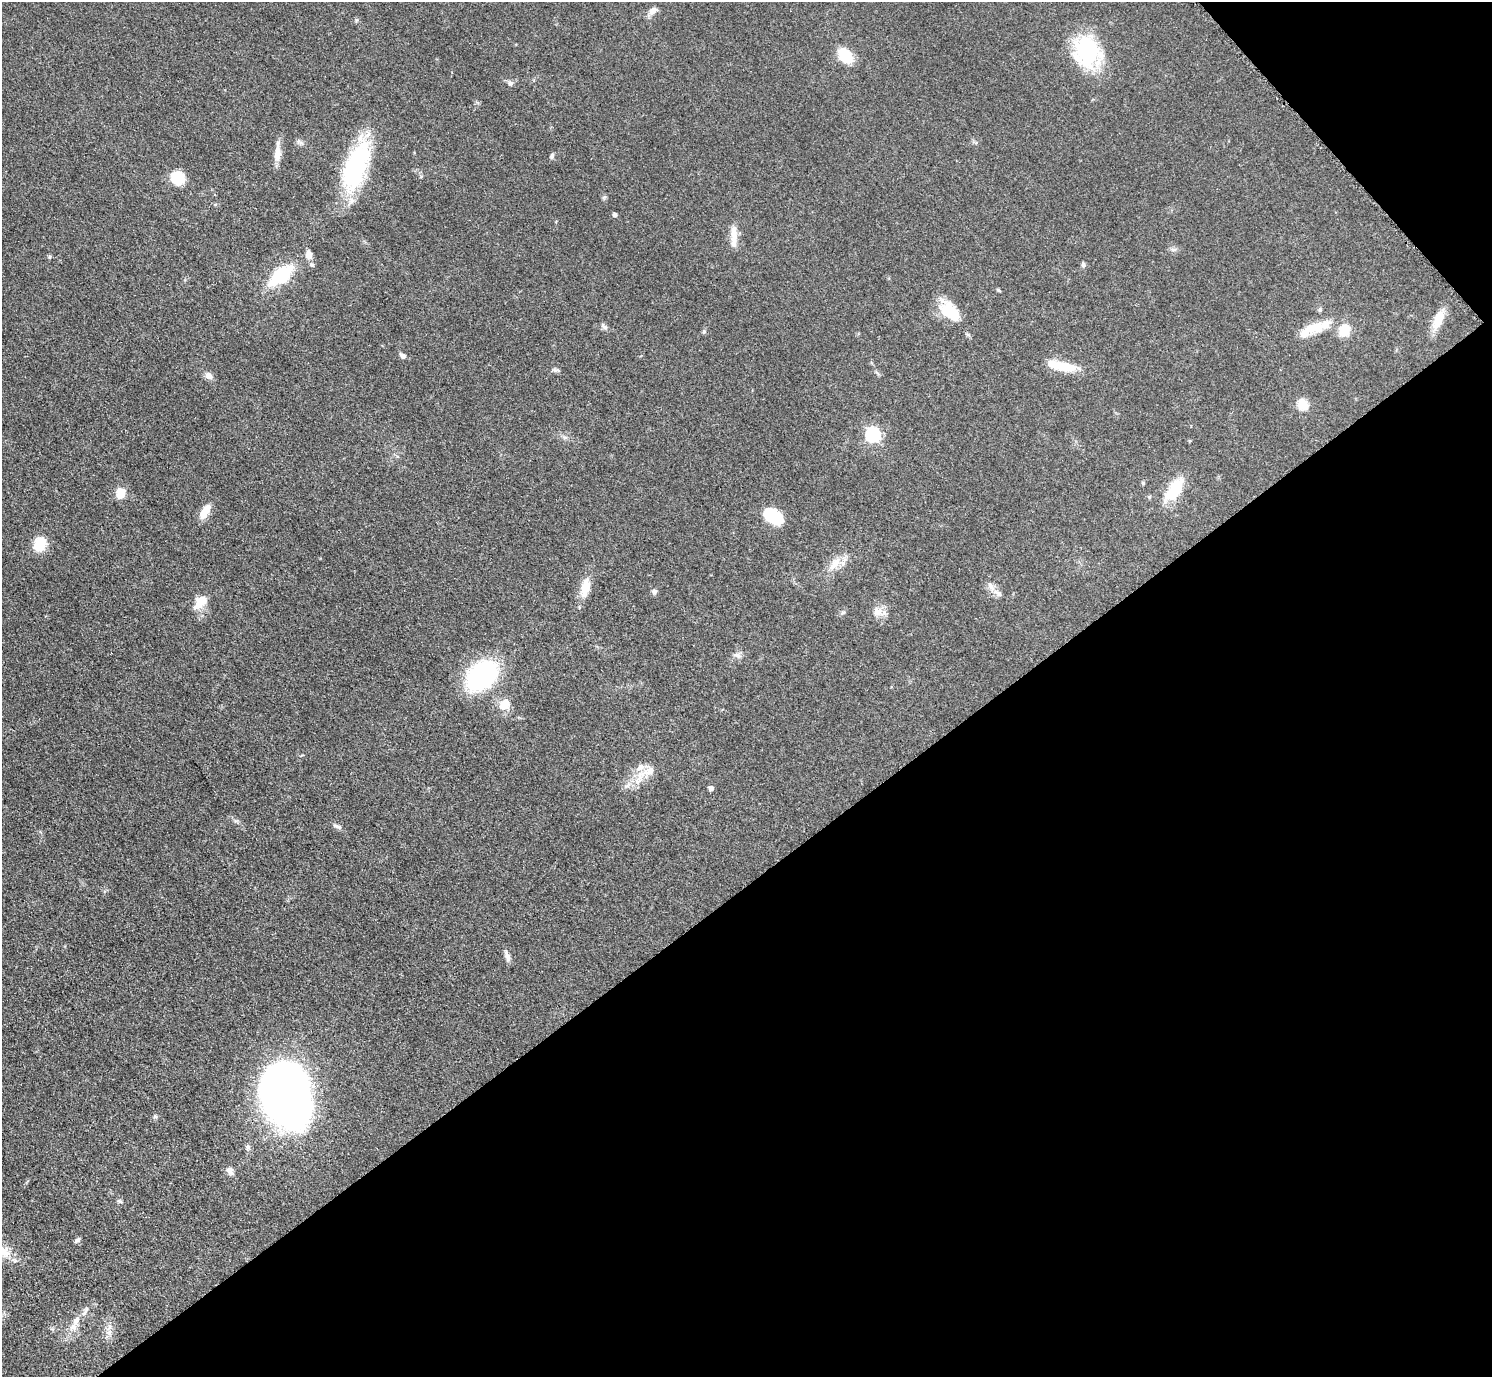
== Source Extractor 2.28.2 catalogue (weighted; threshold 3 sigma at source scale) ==
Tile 12 of 4 x 4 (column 4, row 3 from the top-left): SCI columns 4480-5969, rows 1682-3056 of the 5971 x 5968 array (HDU 1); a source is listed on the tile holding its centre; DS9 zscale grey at full resolution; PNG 1494 x 1379 px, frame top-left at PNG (2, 2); no overlay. Shown black and unused: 38% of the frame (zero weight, under 3 of 5 exposures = <1% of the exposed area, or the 3 px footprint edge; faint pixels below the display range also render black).
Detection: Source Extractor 2.28.2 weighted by HDU 2 'WHT'; one run over the whole footprint, this tile lists its part. Background 0.0501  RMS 0.0052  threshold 0.0233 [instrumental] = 3 sigma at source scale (4.5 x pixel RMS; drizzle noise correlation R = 1.50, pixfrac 1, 0.05/0.05 arcsec/px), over >= 5 px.
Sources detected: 67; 3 inside a brighter object's white glare — not listed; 5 inside a brighter listed object's ellipse — not listed separately; the other 59 listed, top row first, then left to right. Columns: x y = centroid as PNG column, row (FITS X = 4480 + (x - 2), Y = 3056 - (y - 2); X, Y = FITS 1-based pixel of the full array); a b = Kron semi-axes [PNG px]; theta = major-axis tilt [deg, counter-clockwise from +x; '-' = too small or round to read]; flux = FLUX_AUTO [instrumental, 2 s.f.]
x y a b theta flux
653 11 14 8 35 2.8
1087 52 36 31 -63 40
845 56 14 9 -53 20
510 83 7 6 - 1.6
299 142 11 5 -35 1.4
277 152 26 7 87 5.7
552 156 7 5 73 1.3
356 166 62 23 71 58
178 178 13 11 -33 18
614 215 5 5 - 1.2
734 236 31 7 90 6.1
1173 250 7 4 -19 1.1
309 255 11 8 -78 3.7
49 257 6 4 70 0.65
1083 265 6 6 - 1.2
281 275 20 10 39 40
998 290 7 3 -36 0.61
949 309 31 16 -46 13
1320 310 5 5 - 0.88
1438 320 26 11 68 9.2
604 327 11 5 -41 1.5
1317 328 40 13 30 13
1344 330 11 11 - 11
704 332 6 4 19 0.68
403 356 8 5 -34 1.8
1067 367 28 12 -14 12
556 370 10 4 -9 1.2
209 376 9 7 -39 3
1303 404 6 5 - 28
873 435 7 6 - 96
565 437 7 4 18 1
1143 483 5 4 - 0.62
1174 490 32 14 56 17
121 493 13 10 71 6.2
205 512 18 8 61 7.4
774 516 21 12 -35 20
39 544 19 14 64 9.5
835 564 25 9 50 6.9
585 587 23 10 78 9.4
654 591 7 6 - 1.4
998 593 15 7 -36 2.9
201 602 18 10 51 8.4
878 612 15 11 -38 5.1
843 613 8 4 26 1
737 655 12 5 -16 1.8
482 675 26 18 45 88
504 704 13 10 47 8.1
638 781 29 8 54 7
711 788 5 5 - 2.2
337 826 14 5 -17 1.6
507 956 16 5 -73 2.3
285 1094 44 32 -71 590
155 1116 6 5 - 0.84
248 1147 8 6 75 1.3
230 1171 11 8 -60 2.6
119 1201 7 5 -18 0.98
78 1240 7 5 49 1.2
76 1320 16 9 69 4.5
109 1332 9 6 26 2.2
Unlisted compact peaks at least as high as the median listed source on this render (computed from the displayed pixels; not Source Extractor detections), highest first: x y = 604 197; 356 20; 236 821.